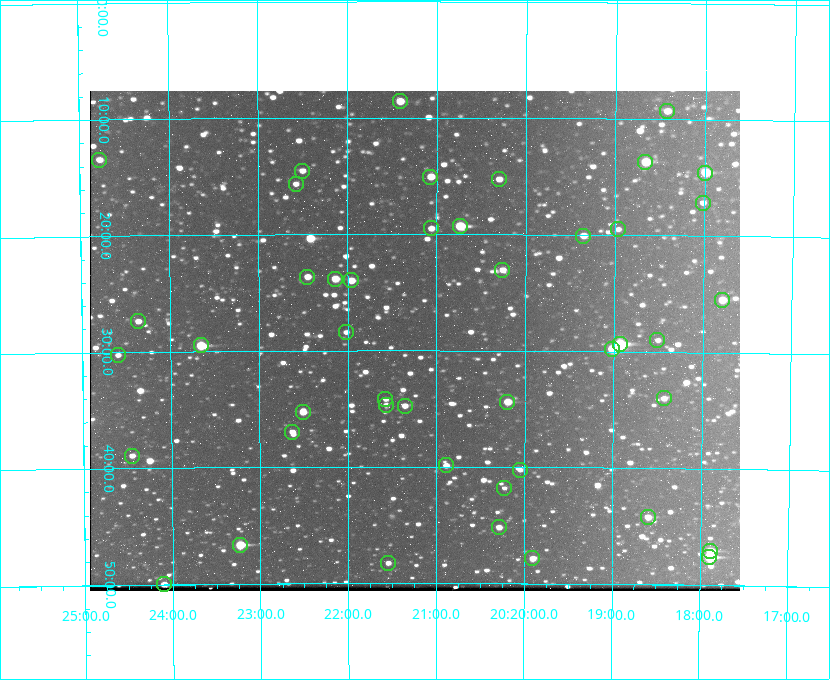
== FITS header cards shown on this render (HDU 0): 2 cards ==
NAXIS1  =                  650 / Width of table row in bytes
NAXIS2  =                  500 / Number of rows in table

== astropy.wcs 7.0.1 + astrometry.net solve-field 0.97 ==
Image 650 x 500 px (HDU 0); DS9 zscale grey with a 90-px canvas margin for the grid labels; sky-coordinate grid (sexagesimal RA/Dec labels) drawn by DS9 from the SOLVED WCS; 45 Tycho-2 reference stars matched to detected sources circled (green)
Header WCS: none
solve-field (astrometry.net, Tycho-2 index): SOLVED blind (the file carries no WCS)
Solved WCS: RA---TAN-SIP/DEC--TAN-SIP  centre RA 20:21:15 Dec +59:29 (305.31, +59.49 deg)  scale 5.16 arcsec/px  FOV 55.9' x 43.0'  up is +180 deg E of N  parity flipped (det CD > 0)
(file carries no celestial WCS; the grid is the blind solution)
Tycho-2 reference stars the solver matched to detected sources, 45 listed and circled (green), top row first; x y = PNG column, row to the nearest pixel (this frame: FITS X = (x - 90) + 1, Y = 500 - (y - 91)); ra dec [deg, ICRS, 3 dp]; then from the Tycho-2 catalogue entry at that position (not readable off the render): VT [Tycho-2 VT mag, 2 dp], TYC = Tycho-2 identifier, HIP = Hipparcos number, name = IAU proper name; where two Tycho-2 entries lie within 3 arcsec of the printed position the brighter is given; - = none
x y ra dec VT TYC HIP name
400 101 305.353 +59.143 10.51 3949-1307-1 - -
667 111 304.606 +59.155 10.95 3949-1673-1 - -
99 160 306.195 +59.224 11.41 3949-1857-1 - -
645 162 304.666 +59.228 9.63 3949-1325-1 - -
302 171 305.626 +59.242 11.94 3949-1433-1 - -
705 173 304.498 +59.243 9.91 3949-663-1 - -
430 177 305.267 +59.251 11.19 3949-745-1 - -
499 179 305.075 +59.254 11.10 3949-857-1 - -
296 184 305.645 +59.261 12.19 3949-1327-1 - -
703 203 304.503 +59.286 12.15 3949-1521-1 - -
460 226 305.185 +59.322 8.95 3949-1869-1 - -
431 228 305.266 +59.325 11.55 3949-717-1 - -
618 229 304.741 +59.325 12.05 3949-499-1 - -
583 236 304.838 +59.335 10.93 3949-1877-1 - -
502 270 305.064 +59.384 11.29 3949-93-1 - -
307 277 305.613 +59.394 10.81 3949-1261-1 - -
335 279 305.535 +59.397 10.37 3949-1383-1 - -
351 280 305.490 +59.400 10.79 3949-1179-1 - -
722 300 304.447 +59.425 10.97 3949-965-1 - -
138 321 306.091 +59.456 11.36 3949-919-1 - -
346 332 305.505 +59.474 11.77 3949-1259-1 - -
657 340 304.626 +59.483 12.57 3949-149-1 - -
620 344 304.733 +59.490 8.93 3949-1451-1 - -
201 345 305.915 +59.492 9.25 3949-1149-1 - -
612 349 304.755 +59.496 9.37 3949-615-1 - -
118 355 306.149 +59.504 12.27 3949-401-1 - -
664 398 304.607 +59.567 11.00 3949-1861-1 - -
385 399 305.394 +59.570 11.70 3949-405-1 - -
507 402 305.049 +59.573 10.18 3949-1099-1 - -
386 405 305.393 +59.578 11.77 3949-137-1 - -
405 406 305.340 +59.579 10.98 3949-39-1 - -
303 412 305.628 +59.588 10.19 3949-1517-1 - -
292 432 305.659 +59.616 11.86 3949-1415-1 - -
132 456 306.113 +59.648 11.13 3949-1837-1 - -
446 465 305.223 +59.664 11.52 3949-1631-1 - -
520 470 305.013 +59.671 12.48 3949-1826-1 - -
504 488 305.057 +59.697 12.28 3949-191-1 - -
648 517 304.649 +59.737 10.61 3949-735-1 - -
499 527 305.073 +59.753 11.06 3949-89-1 - -
240 545 305.808 +59.778 8.73 3949-715-1 100545 -
710 551 304.470 +59.785 9.54 3949-1615-1 - -
709 557 304.474 +59.793 10.98 3949-1187-1 100048 -
532 558 304.976 +59.797 11.33 3949-1031-1 - -
388 563 305.387 +59.804 11.49 3949-285-1 - -
164 584 306.026 +59.833 10.93 3949-785-1 - -